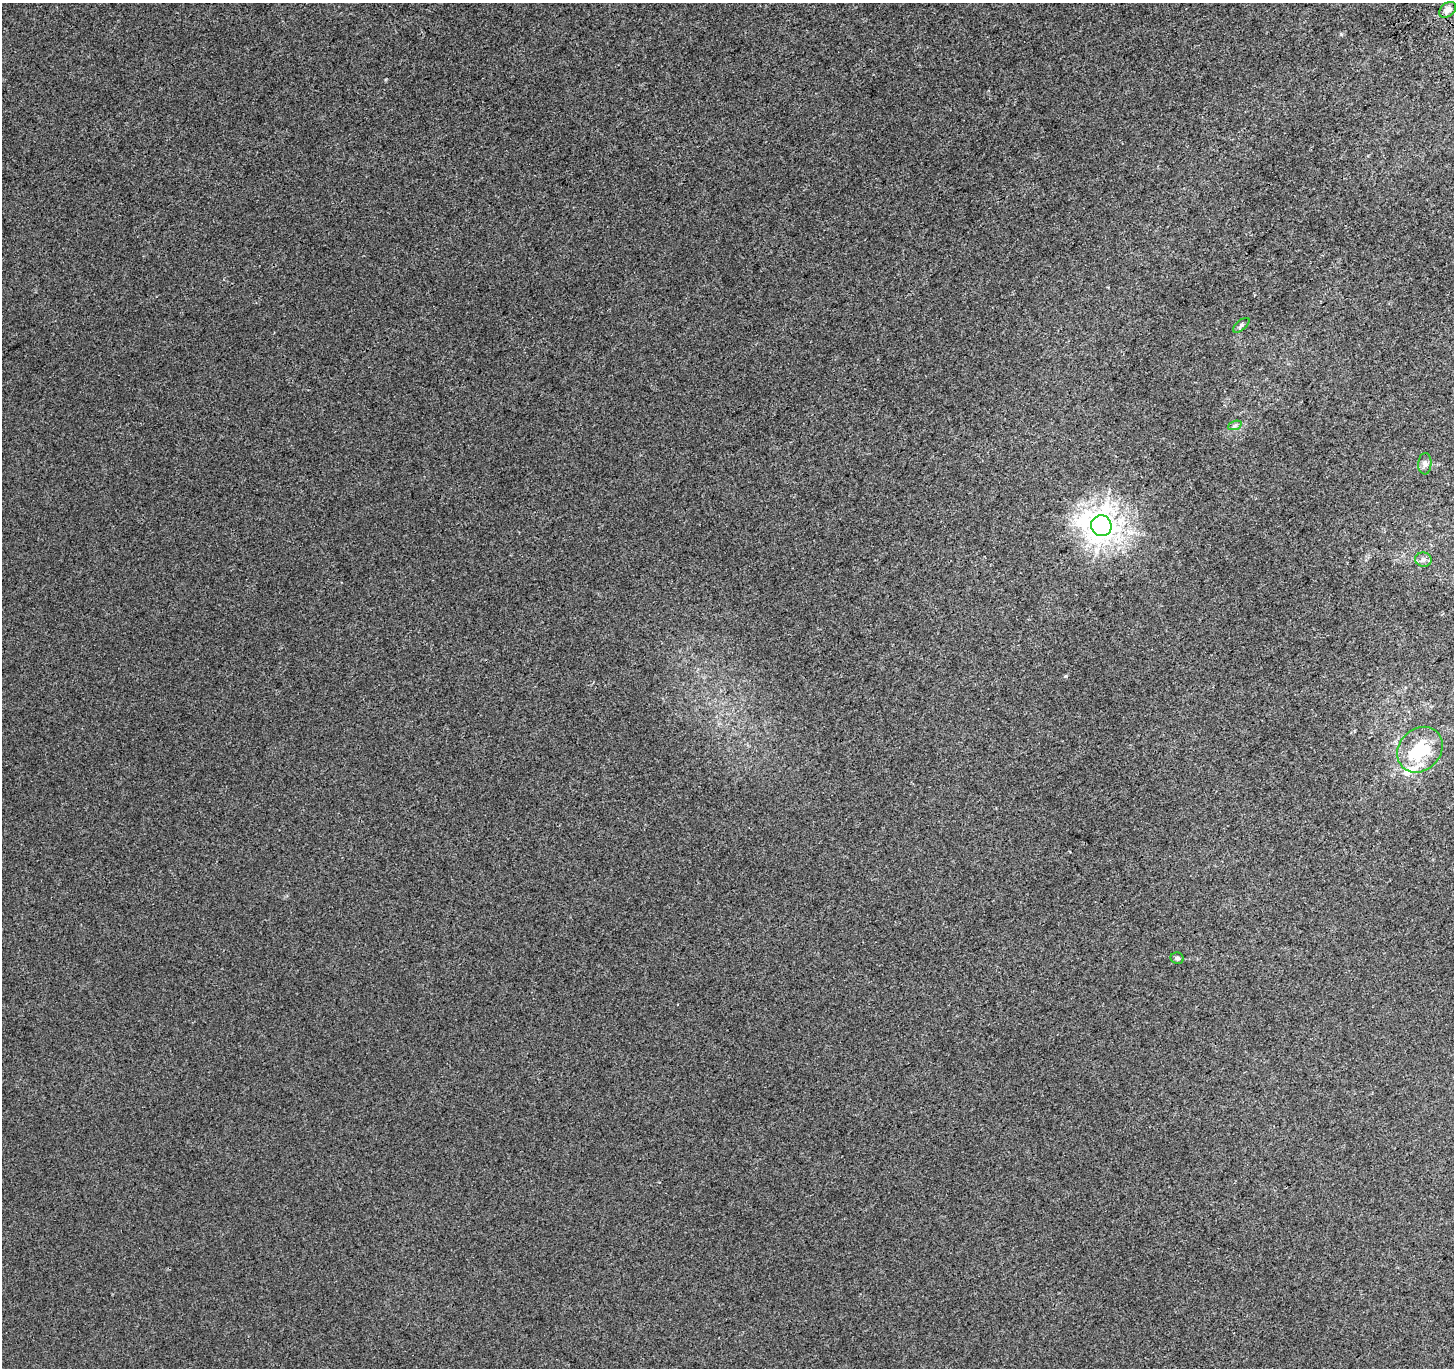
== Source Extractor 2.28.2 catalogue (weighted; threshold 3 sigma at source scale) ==
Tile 10 of 4 x 4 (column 2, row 3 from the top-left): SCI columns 1596-3047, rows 1614-2979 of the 6099 x 6021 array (HDU 1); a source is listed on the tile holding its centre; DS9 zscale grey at full resolution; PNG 1456 x 1370 px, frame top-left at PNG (2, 3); each listed source drawn as its Kron ellipse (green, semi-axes under 4 px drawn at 4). Shown black and unused: <1% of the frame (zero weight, under 3 of 4 exposures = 9% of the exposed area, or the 3 px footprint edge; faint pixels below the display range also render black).
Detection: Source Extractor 2.28.2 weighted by HDU 2 'WHT'; one run over the whole footprint, this tile lists its part. Background 0.0015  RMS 0.003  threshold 0.0133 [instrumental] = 3 sigma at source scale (4.5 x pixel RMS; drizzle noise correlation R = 1.50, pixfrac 1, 0.0396/0.0396 arcsec/px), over >= 5 px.
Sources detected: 10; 1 inside a brighter object's white glare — neither listed nor drawn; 1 inside a brighter listed object's ellipse — not listed separately; the other 8 listed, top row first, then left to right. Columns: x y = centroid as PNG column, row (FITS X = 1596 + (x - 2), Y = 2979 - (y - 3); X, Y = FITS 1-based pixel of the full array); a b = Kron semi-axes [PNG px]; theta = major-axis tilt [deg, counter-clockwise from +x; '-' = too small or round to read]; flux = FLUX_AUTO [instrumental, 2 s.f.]
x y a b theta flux
1448 10 9 6 38 1.4
1241 325 10 5 39 0.69
1235 425 7 4 19 0.57
1425 464 11 6 86 1
1101 526 10 10 - 380
1423 560 8 7 - 1.1
1420 750 25 20 46 14
1177 958 7 5 -10 0.64